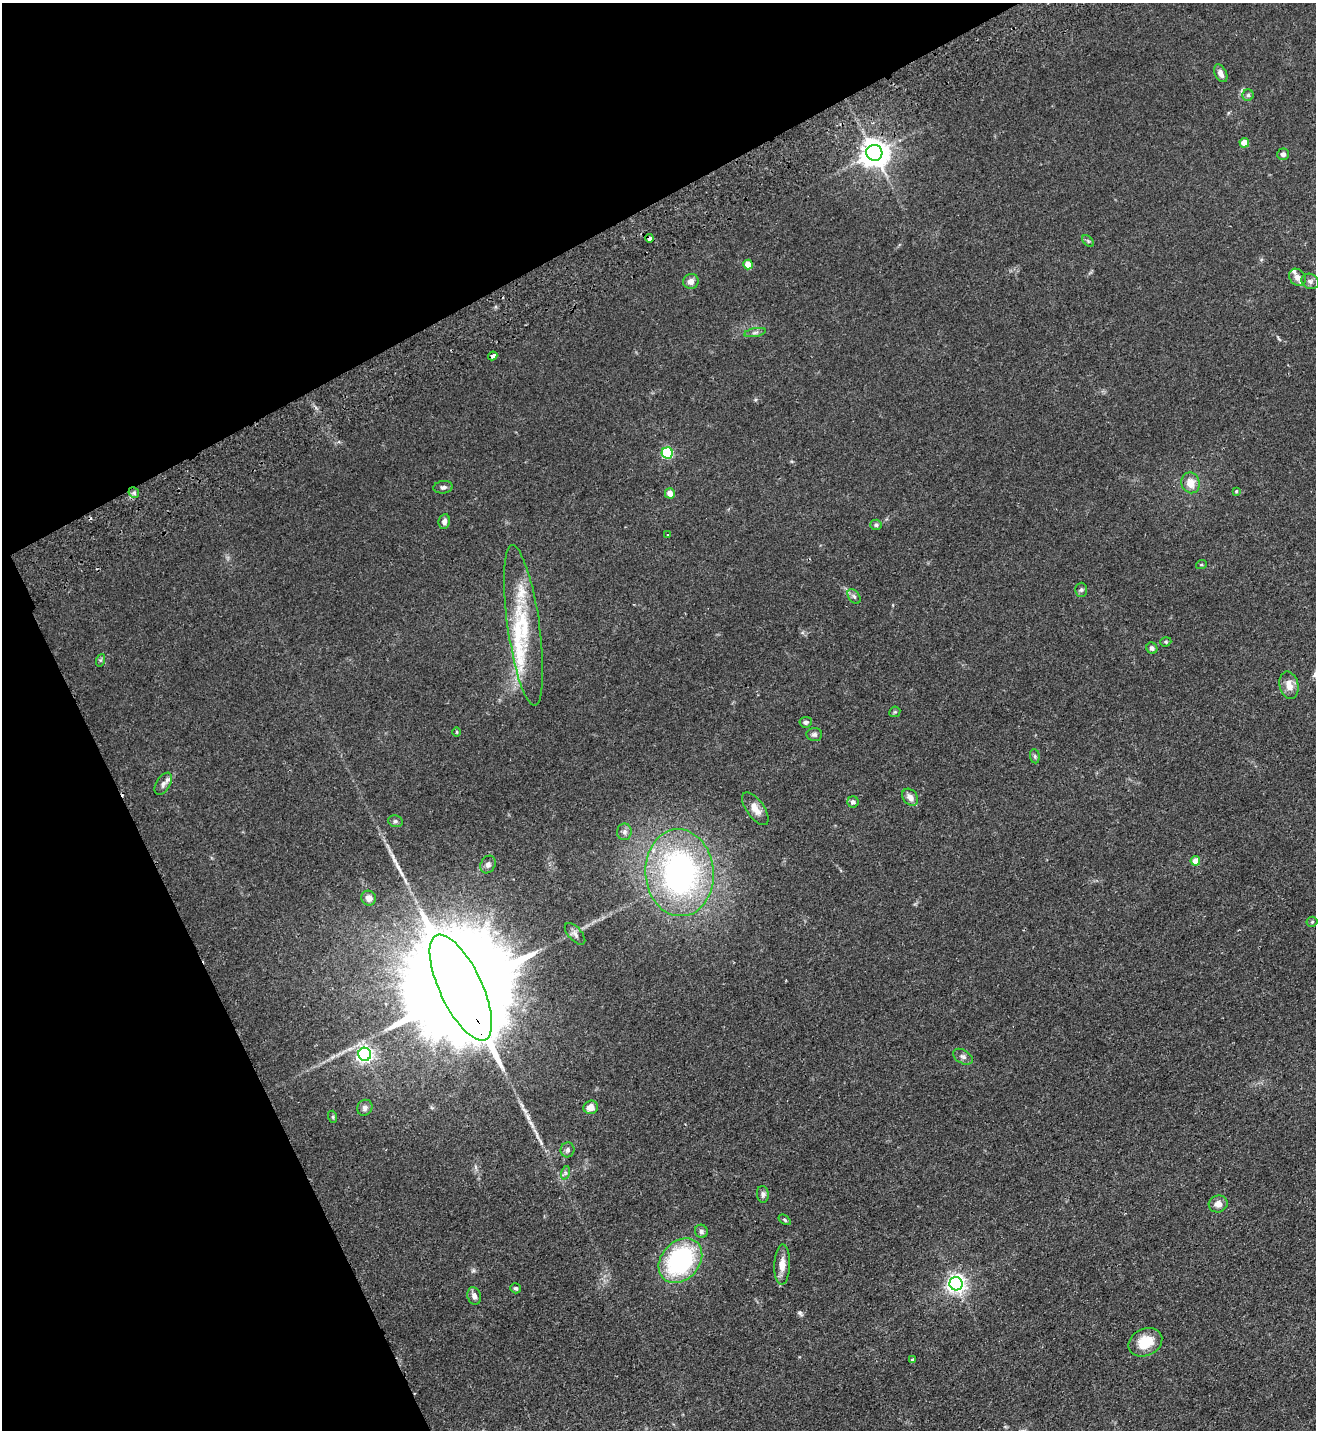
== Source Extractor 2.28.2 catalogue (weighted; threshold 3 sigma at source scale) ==
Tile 5 of 4 x 4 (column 1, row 2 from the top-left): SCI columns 187-1500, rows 2911-4338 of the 5763 x 5819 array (HDU 1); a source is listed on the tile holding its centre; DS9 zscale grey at full resolution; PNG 1318 x 1432 px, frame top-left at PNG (2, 3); each listed source drawn as its Kron ellipse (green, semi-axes under 4 px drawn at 4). Shown black and unused: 25% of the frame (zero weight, under 2 of 3 exposures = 3% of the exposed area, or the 3 px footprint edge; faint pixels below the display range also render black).
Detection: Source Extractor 2.28.2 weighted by HDU 2 'WHT'; one run over the whole footprint, this tile lists its part. Background 0.0836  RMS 0.0085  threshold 0.0382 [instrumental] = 3 sigma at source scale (4.5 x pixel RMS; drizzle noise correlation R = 1.50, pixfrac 1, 0.05/0.05 arcsec/px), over >= 5 px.
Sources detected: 72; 2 cosmic-ray / hot-pixel residue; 1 long thin detection or spike segment (spike, bleed or trail) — neither listed nor drawn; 3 inside a brighter listed object's ellipse — not listed separately; the other 66 listed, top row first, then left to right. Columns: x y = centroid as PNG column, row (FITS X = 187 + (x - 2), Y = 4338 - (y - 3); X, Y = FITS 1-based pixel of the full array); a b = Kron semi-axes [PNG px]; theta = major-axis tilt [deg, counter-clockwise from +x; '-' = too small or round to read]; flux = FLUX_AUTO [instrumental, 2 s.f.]
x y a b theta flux
1221 73 9 6 -64 4.5
1248 95 5 5 - 1.7
1244 143 4 4 - 13
874 153 8 8 - 1100
1283 154 6 5 - 2.7
649 238 4 4 - 5
1088 241 7 4 -45 1.3
748 264 5 4 - 13
1297 277 9 7 -49 5.1
691 281 8 7 - 5.1
1310 281 9 7 -27 2.9
755 333 11 4 11 2.2
493 356 5 3 - 12
667 453 6 5 - 77
1191 483 10 9 - 9.8
443 487 10 6 6 2.4
1236 491 4 3 - 0.86
134 493 6 4 -46 1.6
670 493 5 5 - 5.6
444 521 7 5 80 3.6
876 525 6 5 - 1.6
667 535 3 2 - 0.88
1201 565 5 3 - 0.79
1081 590 7 6 - 1.8
854 596 8 5 -53 2.1
523 625 81 16 -82 50
1166 642 5 4 - 1.1
1152 648 6 5 - 2.4
101 660 6 4 70 1.2
1289 685 14 9 -76 8.3
895 712 6 5 - 1.1
806 722 6 5 - 2
457 732 5 3 - 0.81
814 734 8 6 4 2.3
1035 756 7 5 -83 1.3
163 784 12 7 60 3.2
910 797 9 7 -49 5.7
853 802 5 5 - 2.3
755 809 19 9 -55 7.8
395 821 7 5 -14 1.8
624 832 8 7 - 2.8
1195 861 5 4 - 11
488 864 9 7 59 2.9
679 873 43 34 -86 230
369 898 7 7 - 5.3
1312 922 5 5 - 1.1
575 934 13 6 -48 3.1
461 988 58 21 -65 49000
365 1054 6 6 - 290
963 1057 10 6 -31 3
591 1107 7 6 - 7.4
365 1108 8 7 - 2.8
333 1117 6 4 -73 1
567 1150 7 7 - 2.4
565 1173 7 4 72 1.6
763 1194 8 6 -84 2.2
1218 1204 9 8 - 6
785 1220 7 3 -36 1
701 1231 7 6 - 2.4
680 1261 25 19 48 110
782 1265 20 8 88 8.3
956 1284 7 6 - 380
516 1288 5 5 - 1.5
474 1296 9 6 -75 4
1145 1342 17 13 26 20
912 1360 3 3 - 2
Overlapping masked pixels (flux is a lower limit): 3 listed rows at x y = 649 238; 493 356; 461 988
Unlisted compact peaks at least as high as the median listed source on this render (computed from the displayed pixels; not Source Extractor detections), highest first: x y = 800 1313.